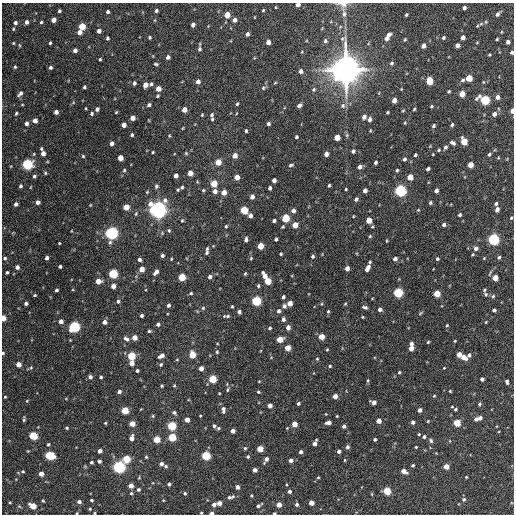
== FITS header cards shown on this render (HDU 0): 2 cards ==
NAXIS1  =                  512 / Axis length
NAXIS2  =                  512 / Axis length

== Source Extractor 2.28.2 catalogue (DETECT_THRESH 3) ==
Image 512 x 512 px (HDU 0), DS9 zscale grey, 1 PNG px = 1 image px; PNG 516 x 516 px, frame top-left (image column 1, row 512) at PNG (2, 3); no overlay
Background 1440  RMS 39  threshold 116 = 3 sigma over >= 5 px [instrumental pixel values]
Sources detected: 411; all 411 listed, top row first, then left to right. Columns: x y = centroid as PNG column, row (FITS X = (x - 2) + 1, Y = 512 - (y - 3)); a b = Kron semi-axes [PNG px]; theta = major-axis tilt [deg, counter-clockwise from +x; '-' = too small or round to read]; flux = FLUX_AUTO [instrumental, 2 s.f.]
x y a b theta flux
343 4 16 11 -10 1.8e+04
298 5 4 4 - 1.4e+04
276 7 4 2 - 1.8e+03
464 8 4 4 - 7.3e+03
156 10 4 3 - 5.6e+03
263 10 4 3 - 2.6e+03
59 11 3 3 - 4.0e+03
108 12 3 3 - 5.3e+03
344 14 14 6 -86 1.4e+04
498 14 6 4 50 7.2e+03
227 15 5 4 - 3.3e+04
406 15 4 3 - 3.2e+03
53 20 4 4 - 1.6e+04
234 20 4 4 - 1.1e+04
26 22 5 4 - 8.5e+03
41 22 4 3 - 3.4e+03
15 23 5 4 - 6.5e+03
481 24 6 4 19 4.5e+03
193 25 4 4 - 9.5e+03
82 26 5 4 - 5.7e+04
477 26 4 3 - 2.4e+03
13 29 4 3 - 2.8e+03
99 31 4 4 - 1.0e+04
79 32 4 4 - 1.4e+04
501 32 5 3 - 2.2e+03
247 34 4 3 - 6.2e+03
388 35 6 5 - 1.1e+04
150 37 3 3 - 3.3e+03
463 37 4 4 - 1.1e+04
107 38 4 3 - 4.2e+03
386 38 4 4 - 8.5e+03
443 38 4 4 - 4.1e+03
497 39 3 3 - 2.9e+03
405 40 5 4 - 3.2e+03
325 41 6 5 - 5.9e+03
268 42 4 4 - 1.4e+04
477 42 4 3 - 1.9e+03
508 42 4 4 - 8.9e+03
13 43 4 4 - 2.5e+03
50 43 3 3 - 3.4e+03
19 45 5 3 - 2.5e+03
457 45 4 4 - 1.1e+04
423 46 5 4 - 1.3e+04
199 49 5 5 - 5.5e+03
75 50 4 4 - 1.1e+04
512 52 4 3 - 5.3e+03
489 55 3 3 - 2.5e+03
168 57 4 4 - 8.7e+03
100 59 3 3 - 3.0e+03
392 63 6 5 - 4.9e+03
156 64 5 3 - 3.4e+03
15 67 4 3 - 3.1e+03
50 67 4 4 - 5.0e+03
345 70 13 11 88 3.0e+06
301 71 5 5 - 9.2e+03
469 78 5 4 - 4.9e+04
463 80 5 4 - 4.9e+03
198 81 4 4 - 1.1e+04
429 81 5 5 - 6.5e+04
134 83 4 4 - 6.6e+03
275 83 5 3 - 2.5e+03
151 84 5 4 - 4.9e+03
145 85 5 4 - 2.0e+04
84 87 4 3 - 4.3e+03
263 88 6 5 - 4.4e+03
158 89 5 4 - 2.0e+04
314 89 6 5 - 5.0e+03
449 91 3 3 - 3.4e+03
20 93 7 4 45 8.0e+03
462 94 5 4 - 2.9e+04
158 96 4 3 - 3.0e+03
497 97 4 4 - 1.2e+04
394 100 4 4 - 1.9e+04
485 100 6 5 - 1.8e+05
73 102 5 3 - 2.3e+03
237 104 4 3 - 3.2e+03
149 105 5 4 - 5.3e+03
299 105 5 4 - 7.8e+03
343 106 8 7 - 8.8e+03
431 106 3 3 - 2.7e+03
97 109 4 4 - 8.2e+03
414 109 3 2 - 2.6e+03
184 110 4 4 - 2.3e+04
512 111 4 3 - 1.6e+04
56 112 4 4 - 1.2e+04
116 112 4 3 - 2.7e+03
387 112 3 3 - 3.2e+03
16 113 4 3 - 3.2e+03
92 114 5 5 - 4.6e+03
494 114 5 5 - 1.1e+04
202 115 4 3 - 2.4e+03
212 115 5 4 - 4.5e+03
364 117 5 4 - 1.0e+04
132 118 4 4 - 1.8e+04
212 119 4 3 - 2.8e+03
369 119 5 4 - 8.9e+03
35 120 4 4 - 1.6e+04
26 123 4 4 - 9.3e+03
405 123 3 3 - 2.3e+03
268 124 4 4 - 6.5e+03
123 125 4 4 - 1.8e+04
452 125 4 3 - 4.2e+03
433 126 5 4 - 4.2e+03
183 128 5 3 - 1.9e+03
370 130 5 3 - 2.2e+03
246 131 4 3 - 3.9e+03
132 135 4 3 - 3.9e+03
169 136 4 3 - 2.3e+03
296 137 4 3 - 3.8e+03
337 137 5 4 - 3.3e+04
464 141 5 5 - 5.5e+04
112 143 4 4 - 9.8e+03
453 143 7 5 -28 6.4e+03
445 147 5 4 - 5.7e+03
41 149 4 4 - 3.3e+03
439 150 4 3 - 2.9e+03
353 151 5 4 - 5.7e+03
153 152 3 3 - 2.9e+03
43 153 5 4 - 1.4e+04
186 153 5 4 - 2.7e+03
326 154 4 4 - 1.3e+04
433 154 3 2 - 2.0e+03
489 154 5 4 - 4.8e+03
235 155 5 4 - 1.9e+04
415 155 3 3 - 4.3e+03
83 156 4 4 - 3.3e+03
120 158 4 4 - 2.8e+04
404 159 4 4 - 5.7e+03
218 162 5 4 - 3.8e+04
375 162 4 3 - 5.5e+03
27 164 5 5 - 2.8e+05
291 165 7 4 23 4.5e+03
470 165 5 4 - 2.6e+04
360 167 5 4 - 1.1e+04
428 169 4 3 - 6.2e+03
124 170 6 5 - 3.8e+03
397 170 4 3 - 3.7e+03
45 173 4 3 - 3.2e+03
190 173 4 4 - 2.2e+04
34 176 4 4 - 4.7e+03
176 176 4 4 - 1.2e+04
237 177 4 4 - 2.0e+04
410 177 5 4 - 3.2e+04
274 180 4 4 - 1.0e+04
214 184 5 4 - 4.6e+04
329 185 3 3 - 3.5e+03
21 186 4 3 - 5.2e+03
156 186 5 5 - 4.8e+03
182 187 4 3 - 3.9e+03
270 188 4 3 - 6.4e+03
346 189 3 3 - 2.4e+03
178 190 3 3 - 2.9e+03
203 190 5 4 - 3.1e+03
365 190 4 4 - 1.1e+04
215 191 5 5 - 1.1e+04
400 191 5 5 - 4.3e+05
436 191 4 4 - 1.1e+04
224 192 5 4 - 2.3e+04
252 197 4 4 - 1.3e+04
356 199 5 4 - 6.8e+03
38 202 4 4 - 8.8e+03
430 203 4 4 - 4.2e+03
16 204 4 4 - 7.7e+03
496 204 4 4 - 4.8e+03
90 205 4 4 - 2.0e+03
126 207 4 4 - 3.7e+04
497 209 5 4 - 9.5e+03
158 210 7 7 - 1.2e+06
244 210 5 5 - 7.8e+04
418 210 4 3 - 2.3e+03
293 211 5 4 - 1.1e+04
136 214 5 4 - 3.0e+03
460 215 4 3 - 4.9e+03
250 216 4 4 - 1.1e+04
353 216 3 2 - 1.8e+03
285 218 5 4 - 1.0e+05
511 218 3 3 - 2.7e+03
369 220 5 4 - 3.3e+04
182 221 4 3 - 2.8e+03
274 221 4 3 - 6.7e+03
295 225 5 4 - 3.3e+04
444 225 4 4 - 6.8e+03
226 226 5 3 - 3.5e+03
169 230 5 4 - 3.6e+03
111 233 6 5 - 5.7e+05
370 236 5 4 - 3.1e+03
276 239 4 3 - 4.6e+03
493 239 5 5 - 4.0e+05
246 240 6 4 79 6.5e+03
386 241 4 3 - 2.2e+03
59 243 3 2 - 2.4e+03
260 246 5 4 - 4.2e+04
476 248 6 5 - 1.0e+04
207 251 10 4 80 7.2e+03
281 254 3 3 - 3.4e+03
162 255 4 3 - 6.0e+03
313 256 4 4 - 5.2e+03
499 257 4 4 - 4.5e+03
5 258 5 4 - 4.2e+03
47 258 4 3 - 7.7e+03
251 258 4 3 - 2.5e+03
484 258 3 2 - 1.9e+03
171 259 3 2 - 2.4e+03
395 259 4 4 - 1.0e+04
437 259 4 4 - 3.7e+03
139 260 3 3 - 7.2e+03
370 262 3 2 - 3.2e+03
60 266 3 3 - 4.7e+03
17 267 4 4 - 1.1e+04
347 268 4 4 - 1.4e+04
367 268 7 4 61 1.6e+04
142 269 4 4 - 2.5e+04
7 272 3 3 - 3.9e+03
156 272 6 4 52 1.3e+04
113 274 5 5 - 1.6e+05
245 274 4 3 - 2.9e+03
265 276 7 4 -60 2.2e+04
182 277 5 4 - 7.7e+04
210 277 4 4 - 8.9e+03
495 278 4 4 - 3.2e+04
98 281 5 4 - 2.5e+04
268 281 5 4 - 4.8e+04
113 286 4 4 - 1.6e+04
258 286 5 4 - 4.0e+03
56 290 3 3 - 5.0e+03
484 290 5 3 - 3.0e+03
398 292 5 5 - 1.9e+05
191 293 4 3 - 3.0e+03
437 294 5 4 - 4.9e+04
486 294 7 5 -42 4.4e+03
35 295 3 3 - 2.9e+03
493 296 5 5 - 4.0e+03
283 297 4 3 - 4.9e+03
118 301 5 5 - 5.1e+03
256 301 5 5 - 2.0e+05
26 303 4 3 - 6.0e+03
290 303 4 4 - 2.1e+04
345 304 4 3 - 2.5e+03
168 305 4 3 - 6.7e+03
232 306 3 2 - 2.8e+03
284 306 5 4 - 7.8e+03
365 307 6 4 -15 5.4e+03
203 308 5 5 - 3.5e+03
380 309 4 4 - 8.5e+03
494 310 4 4 - 6.1e+03
279 311 5 4 - 6.9e+03
328 311 5 4 - 3.0e+03
239 312 4 4 - 6.8e+03
420 313 7 3 37 3.1e+03
142 316 3 3 - 5.5e+03
226 316 8 3 2 5.6e+03
363 317 3 2 - 2.1e+03
3 318 4 3 - 2.9e+04
283 319 5 4 - 6.8e+03
61 321 4 4 - 1.3e+04
104 322 4 4 - 1.2e+04
486 322 4 2 - 2.0e+03
158 324 4 4 - 5.9e+03
447 325 4 3 - 2.6e+03
74 327 5 5 - 3.0e+05
288 327 5 4 - 1.3e+04
270 328 4 4 - 3.9e+03
149 331 5 4 - 3.6e+03
134 337 4 4 - 2.1e+04
322 337 4 4 - 3.3e+04
126 339 8 5 -37 8.0e+03
280 339 5 4 - 3.9e+04
455 341 3 2 - 2.2e+03
428 342 3 3 - 2.6e+03
411 344 4 4 - 7.4e+03
287 348 4 4 - 3.5e+04
411 348 5 4 - 2.2e+04
327 349 3 3 - 2.3e+03
217 352 5 4 - 3.4e+03
3 353 4 3 - 4.0e+03
459 354 4 4 - 1.6e+04
192 355 5 4 - 5.4e+04
469 355 5 4 - 6.8e+03
131 356 5 4 - 1.1e+05
161 356 6 4 31 1.4e+04
463 357 6 4 -33 2.3e+04
317 359 4 4 - 2.9e+03
177 360 5 3 - 2.3e+03
131 363 5 4 - 1.9e+04
18 364 4 4 - 2.0e+04
161 364 5 4 - 3.9e+03
330 366 4 4 - 3.1e+03
31 367 5 4 - 3.2e+03
201 368 4 4 - 1.5e+04
444 368 3 3 - 1.7e+03
137 371 3 3 - 4.9e+03
399 372 4 3 - 3.1e+03
90 377 4 4 - 7.7e+03
101 377 3 3 - 4.0e+03
212 379 5 5 - 8.8e+04
482 379 4 4 - 8.5e+03
259 381 4 3 - 1.8e+03
368 381 6 3 82 3.1e+03
507 382 5 3 - 6.5e+03
162 386 4 3 - 3.1e+03
174 386 4 4 - 2.8e+03
227 390 6 4 82 3.7e+03
119 391 4 4 - 8.0e+03
450 391 3 3 - 2.4e+03
258 392 4 3 - 3.1e+03
219 393 3 2 - 2.1e+03
335 396 4 4 - 1.6e+04
434 396 4 4 - 2.6e+03
5 397 3 3 - 2.6e+03
373 402 5 4 - 1.2e+04
298 403 4 3 - 4.9e+03
479 404 5 4 - 3.5e+03
270 405 4 4 - 1.1e+04
452 407 4 2 - 2.0e+03
223 409 7 4 -86 9.5e+03
455 409 3 3 - 3.6e+03
125 410 5 4 - 7.3e+04
419 410 4 4 - 1.0e+04
174 413 5 4 - 6.1e+03
326 414 3 2 - 1.5e+03
153 416 5 4 - 3.2e+03
200 416 3 2 - 2.0e+03
337 416 3 3 - 2.0e+03
480 418 6 4 35 1.2e+04
24 419 5 2 - 3.9e+03
476 419 4 3 - 6.3e+03
187 420 4 4 - 2.0e+04
378 421 4 4 - 1.9e+04
428 421 3 3 - 2.2e+03
328 422 5 4 - 1.2e+04
413 422 4 4 - 7.7e+03
105 423 4 3 - 2.8e+03
457 423 4 4 - 5.4e+04
132 424 4 4 - 3.1e+04
294 424 4 4 - 2.6e+04
172 426 5 5 - 1.4e+05
214 426 4 4 - 4.6e+03
344 426 4 4 - 7.3e+03
67 428 4 3 - 3.2e+03
218 428 5 4 - 4.0e+03
287 428 3 3 - 1.9e+03
233 431 4 4 - 1.4e+04
419 434 3 3 - 2.3e+03
33 436 5 4 - 1.1e+05
172 437 5 5 - 8.7e+04
424 437 4 4 - 5.4e+03
131 438 5 4 - 1.7e+04
156 439 4 4 - 5.3e+04
375 439 3 3 - 4.1e+03
431 441 6 4 -73 4.7e+03
315 443 5 4 - 1.4e+04
48 444 4 4 - 3.3e+03
347 447 5 4 - 7.0e+03
416 447 3 3 - 2.3e+03
245 448 4 4 - 3.4e+03
260 449 4 4 - 4.1e+04
28 451 3 3 - 2.0e+03
100 451 4 4 - 1.3e+04
339 451 4 4 - 8.2e+03
301 452 4 3 - 7.8e+03
49 455 6 5 - 1.5e+05
206 455 5 5 - 1.5e+05
146 457 4 3 - 3.3e+03
248 457 3 3 - 3.9e+03
126 459 5 5 - 8.1e+04
266 459 6 3 60 1.1e+04
291 460 4 4 - 1.0e+04
345 460 4 3 - 2.0e+03
99 461 4 3 - 7.0e+03
91 462 3 3 - 4.2e+03
161 464 4 4 - 7.7e+03
413 465 3 3 - 3.8e+03
166 466 5 4 - 4.6e+03
446 466 4 4 - 2.3e+04
119 467 5 5 - 5.2e+05
255 470 4 4 - 1.1e+04
23 471 4 4 - 3.5e+03
404 471 5 4 - 1.9e+04
41 474 4 4 - 1.6e+04
139 477 4 4 - 2.3e+03
318 477 4 3 - 2.5e+03
466 477 3 3 - 2.3e+03
169 484 4 3 - 5.3e+03
131 486 4 4 - 2.1e+04
237 487 4 4 - 9.8e+03
138 489 5 5 - 4.3e+03
289 491 4 4 - 8.0e+03
387 491 5 4 - 7.7e+04
131 493 4 4 - 3.9e+03
185 493 4 4 - 3.6e+03
251 495 3 2 - 2.6e+03
229 497 6 5 - 6.6e+03
464 499 5 4 - 5.0e+03
91 500 3 3 - 3.8e+03
163 500 4 3 - 2.1e+03
43 501 4 3 - 2.6e+03
10 502 4 3 - 2.3e+03
79 502 4 4 - 8.0e+03
219 503 4 4 - 1.6e+04
311 503 4 4 - 2.0e+04
214 504 4 4 - 9.9e+03
279 504 4 4 - 2.4e+04
297 504 4 3 - 5.7e+03
258 505 6 3 31 6.5e+03
33 506 5 4 - 4.3e+04
90 509 4 3 - 2.4e+03
77 513 4 3 - 2.3e+03
94 513 3 3 - 2.5e+03
201 513 3 3 - 2.6e+03
211 513 4 3 - 9.5e+03
274 513 3 2 - 3.6e+03
At the frame edge (FLAGS 8, measured only in part): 11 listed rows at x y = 343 4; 298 5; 512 52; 512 111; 3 318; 3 353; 77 513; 94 513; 201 513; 211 513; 274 513